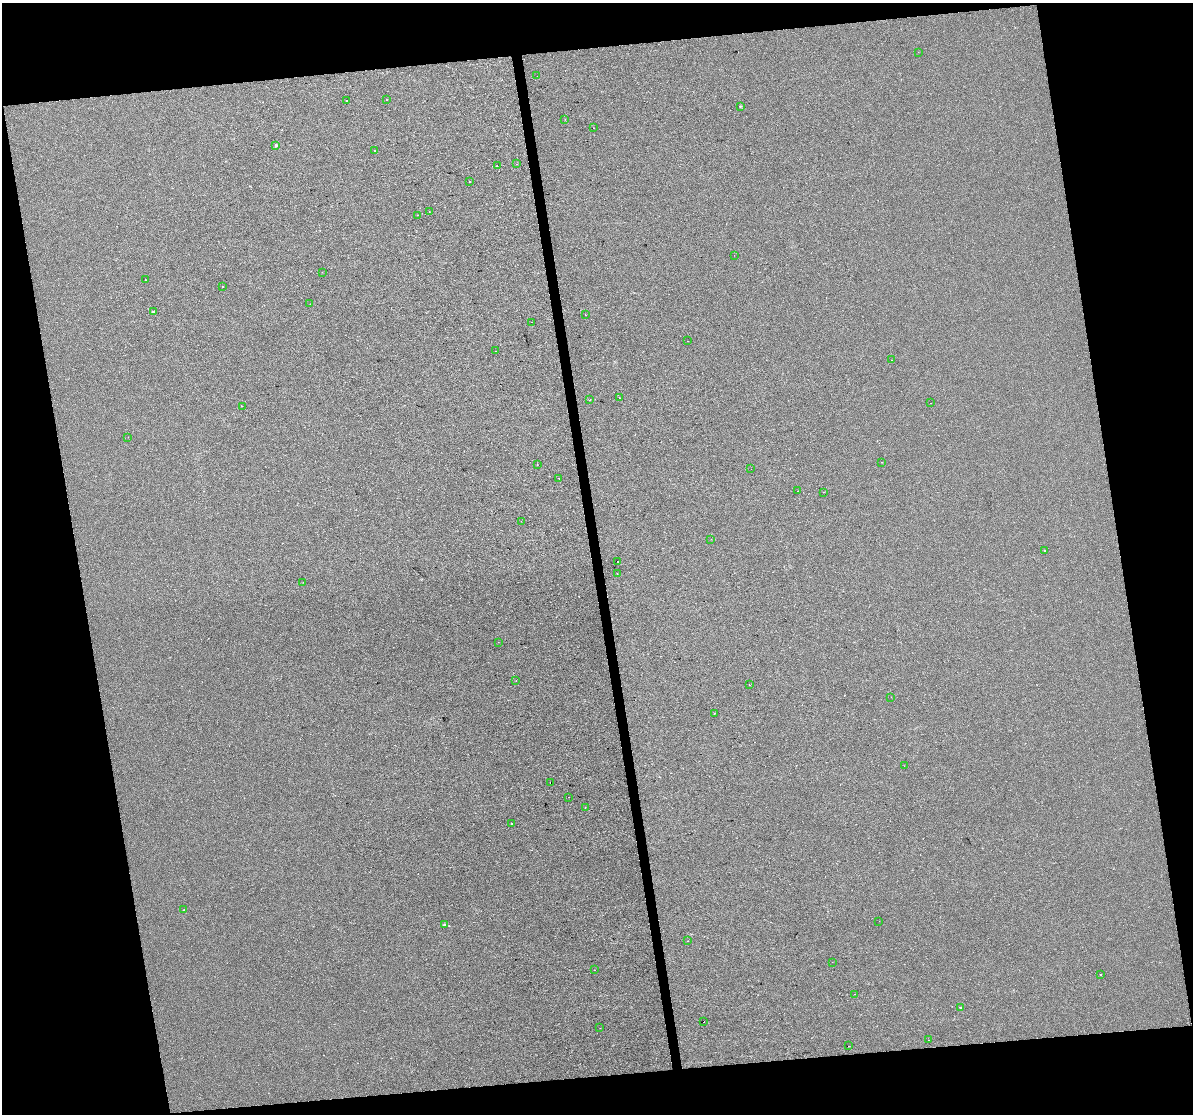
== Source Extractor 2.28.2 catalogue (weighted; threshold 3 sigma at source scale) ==
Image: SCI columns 1-4764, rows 64-4509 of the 4764 x 4529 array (HDU 1 of 3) = the unmasked area's bounding box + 8 px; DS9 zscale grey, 4 x 4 block average (1 PNG px = mean of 4 x 4 image px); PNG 1195 x 1116 px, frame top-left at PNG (2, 3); each listed source drawn as its Kron ellipse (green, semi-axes under 4 px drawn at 4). Shown black and unused: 21% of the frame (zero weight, under 2 of 3 exposures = <1% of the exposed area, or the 3 px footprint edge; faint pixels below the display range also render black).
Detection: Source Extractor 2.28.2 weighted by HDU 2 'WHT'. Background -5.27e-04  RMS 0.0042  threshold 0.0187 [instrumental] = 3 sigma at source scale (4.5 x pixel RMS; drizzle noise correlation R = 1.50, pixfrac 1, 0.0396/0.0396 arcsec/px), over >= 5 px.
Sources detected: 73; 8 cosmic-ray / hot-pixel residue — neither listed nor drawn; the other 65 listed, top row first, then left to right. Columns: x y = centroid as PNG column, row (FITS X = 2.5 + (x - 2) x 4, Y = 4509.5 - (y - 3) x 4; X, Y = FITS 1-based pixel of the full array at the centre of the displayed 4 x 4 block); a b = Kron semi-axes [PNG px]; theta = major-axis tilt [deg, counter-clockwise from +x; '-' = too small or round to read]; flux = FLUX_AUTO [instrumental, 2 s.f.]
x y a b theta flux
918 52 2 2 - 0.25
537 76 2 2 - 0.33
386 99 2 2 - 0.49
346 100 2 2 - 1.1
740 106 2 2 - 3.8
565 119 2 2 - 1
593 128 2 2 - 1.5
276 145 2 2 - 11
374 151 2 2 - 1.6
517 164 2 2 - 3.7
497 166 2 2 - 4.2
469 182 2 2 - 4.6
429 212 2 2 - 0.49
417 215 2 2 - 0.65
734 255 2 2 - 0.43
322 272 2 2 - 0.41
146 280 2 2 - 2.4
223 286 2 2 - 0.59
310 304 2 2 - 0.54
153 312 2 2 - 1.2
585 315 2 2 - 2.9
532 322 2 2 - 0.39
688 341 2 2 - 0.62
496 351 2 2 - 0.38
891 360 2 2 - 0.85
619 398 2 2 - 1.7
590 400 2 2 - 1.6
931 403 2 2 - 0.66
242 406 2 2 - 1.1
128 437 2 2 - 0.32
882 462 2 2 - 1.1
537 465 2 2 - 0.52
751 469 2 2 - 0.49
559 478 2 2 - 0.73
798 491 2 2 - 0.5
823 492 2 2 - 1.3
521 521 2 2 - 0.55
711 539 2 2 - 0.63
1044 551 2 2 - 2.4
618 562 2 2 - 10
617 573 2 2 - 1.7
303 582 2 2 - 0.42
498 642 2 2 - 0.41
516 681 2 2 - 0.56
749 685 2 2 - 3.2
891 697 2 2 - 0.84
714 713 2 2 - 2.5
904 766 2 2 - 0.75
550 783 2 2 - 2.3
568 797 2 2 - 0.88
585 808 2 2 - 1.9
511 823 2 2 - 2.1
184 910 2 2 - 1.4
879 921 2 2 - 0.37
444 925 3 2 - 1.8
687 941 2 2 - 0.52
832 962 2 2 - 0.65
594 970 2 2 - 0.53
1101 974 2 2 - 1
854 994 2 2 - 0.73
960 1007 2 2 - 2.4
703 1021 2 2 - 2.9
600 1028 2 2 - 0.37
928 1040 2 2 - 8
848 1046 2 2 - 0.52
Diffuse or blended objects may show on this block-average render without a row.